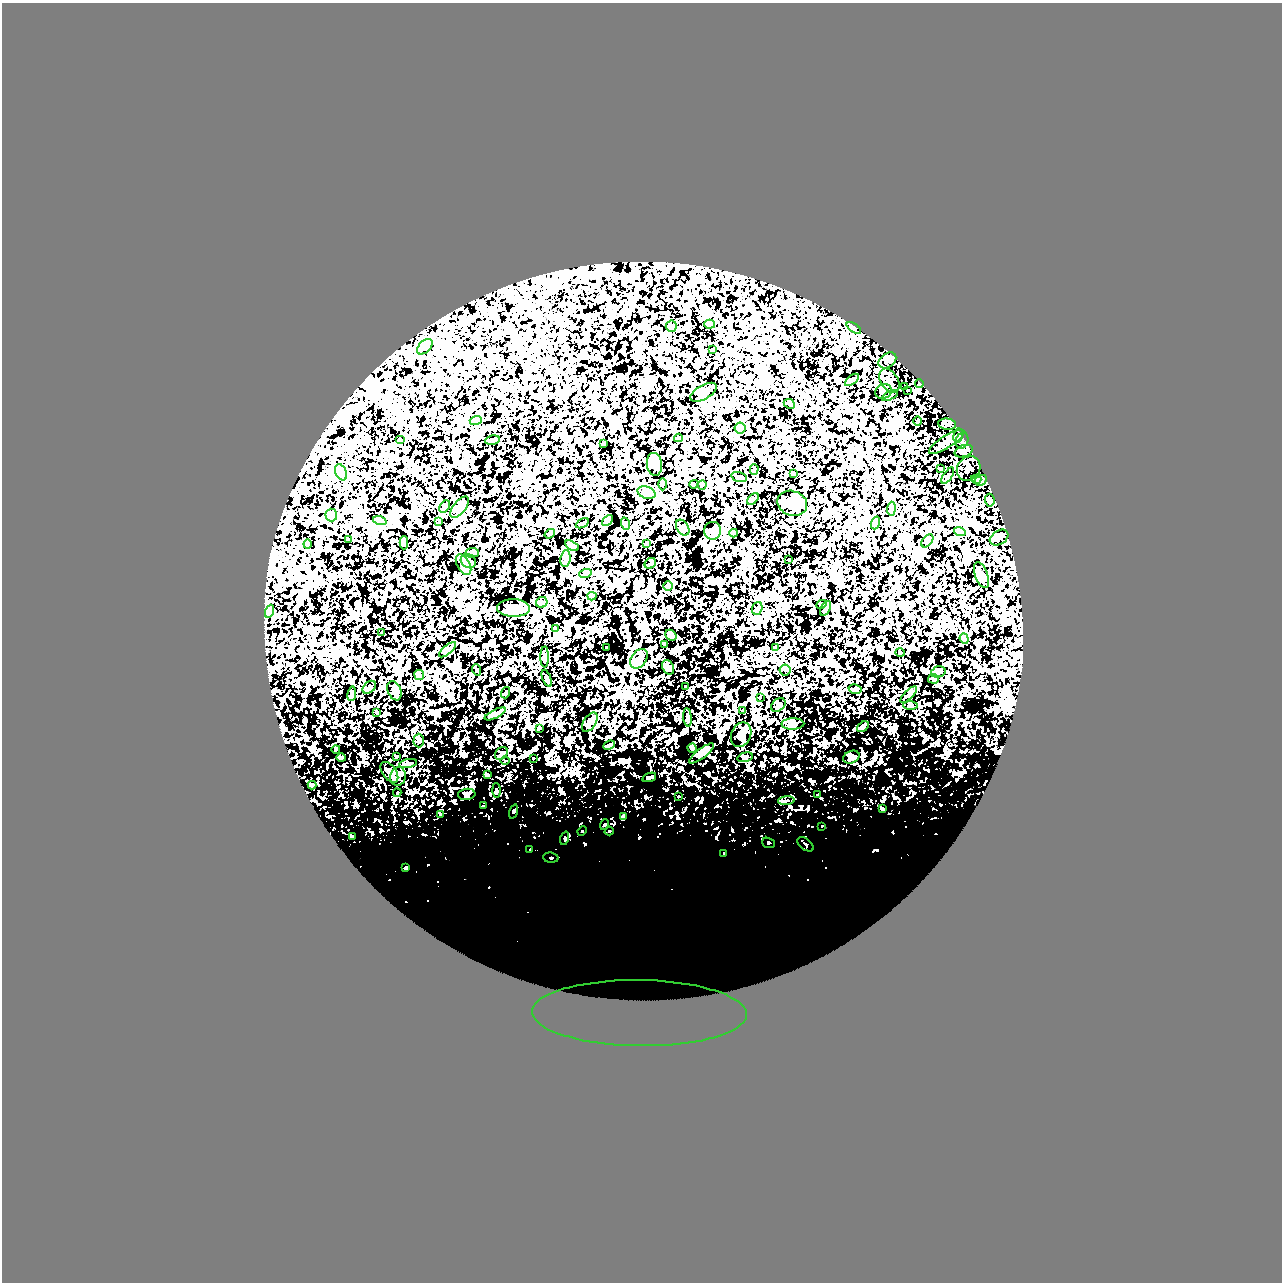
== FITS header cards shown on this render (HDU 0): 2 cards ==
NAXIS1  =                 1280
NAXIS2  =                 1280

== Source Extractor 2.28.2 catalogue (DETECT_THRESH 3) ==
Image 1280 x 1280 px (HDU 0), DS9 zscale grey, 1 PNG px = 1 image px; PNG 1284 x 1284 px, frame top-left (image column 1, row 1280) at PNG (2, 3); each listed source drawn as its Kron ellipse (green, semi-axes under 4 px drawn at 4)
Background 0.971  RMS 0.051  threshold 0.152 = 3 sigma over >= 5 px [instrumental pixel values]
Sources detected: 161; all 161 listed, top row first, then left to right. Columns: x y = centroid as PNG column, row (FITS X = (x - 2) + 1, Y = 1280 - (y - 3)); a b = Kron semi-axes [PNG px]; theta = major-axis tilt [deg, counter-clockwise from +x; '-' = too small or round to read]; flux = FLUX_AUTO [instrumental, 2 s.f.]
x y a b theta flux
710 324 5 4 - 5.3
671 326 5 5 - 5.5
854 328 8 4 -35 6
425 347 9 5 45 9.8
712 349 3 2 - 4
887 360 10 7 36 13
852 380 8 4 37 7.5
889 381 13 8 -56 19
919 384 4 3 - 3.9
905 387 3 2 - 1.8
907 390 3 2 - 2.3
883 391 8 7 - 9.1
704 392 14 7 30 15
890 395 9 4 28 6.6
789 404 6 4 -24 4.7
476 420 6 4 17 5.4
917 421 5 3 - 3.1
947 424 9 5 -7 9.1
740 428 5 5 - 6.6
958 436 7 4 80 6.1
678 438 4 4 - 3.3
400 440 5 3 - 2.6
493 440 7 4 9 7.3
962 441 8 6 73 11
947 442 20 6 32 26
604 444 3 3 - 3.8
964 451 9 5 20 10
654 464 11 7 -83 15
940 468 4 2 - 2.4
969 468 13 11 52 14
754 469 5 4 - 5.1
341 472 8 5 -66 9.7
793 474 3 2 - 3.1
948 476 9 4 56 7.4
739 477 8 4 -16 6
976 479 5 3 - 5.1
981 480 6 5 - 9.7
662 484 6 4 89 4.7
694 484 4 2 - 4.4
702 485 4 4 - 5
646 493 9 6 -18 12
753 499 7 4 46 4.7
990 500 6 5 - 9.2
792 503 15 12 -20 27
445 507 7 4 53 6
460 507 12 6 51 19
891 509 7 4 85 5.4
331 515 6 6 - 8.5
607 520 6 4 43 4.9
380 521 7 4 -18 5.8
439 522 3 2 - 4.3
582 523 7 2 31 3.8
875 523 6 4 71 5
626 524 6 4 -71 4.3
683 528 9 5 -56 6.8
712 531 9 8 - 15
960 532 6 4 -18 5.4
734 533 4 3 - 3.8
550 534 5 4 - 10
999 538 10 7 33 13
348 540 4 3 - 3.5
927 541 7 4 49 5.7
404 543 7 4 88 10
646 543 3 3 - 5.5
308 544 4 4 - 3.2
572 546 7 3 -29 7.2
472 553 7 5 6 6.8
565 558 8 5 81 8.7
789 559 3 2 - 3.4
468 561 8 6 -35 6.1
650 563 6 5 - 5
464 565 11 6 -62 13
585 574 6 4 18 4.2
981 575 14 6 -69 17
668 586 5 5 - 3.8
592 596 4 4 - 4.9
542 602 6 5 - 6.8
821 604 5 4 - 4.1
513 608 16 9 -2 27
757 608 6 5 - 6
826 608 8 4 63 6.4
270 611 7 4 71 5.6
555 629 3 3 - 3.6
381 633 3 2 - 4
671 635 6 5 - 5
964 639 5 4 - 5
665 645 3 3 - 6.7
606 647 2 2 - 2.7
775 648 3 3 - 12
447 650 10 4 40 8.4
900 653 5 3 - 2.5
545 657 10 4 90 6.7
639 659 11 7 54 14
668 667 8 5 -61 9.2
477 670 6 3 -71 3.5
785 670 5 5 - 6.5
938 672 7 5 17 7.5
419 675 5 5 - 4.2
547 678 9 3 -69 3.9
933 679 5 4 - 5.2
685 686 3 3 - 2.9
369 687 8 5 41 6.3
855 689 6 5 - 5.2
394 691 10 6 -68 11
506 693 6 3 73 5.6
352 694 7 3 82 4.6
909 695 11 3 45 6
760 697 2 2 - 2.1
778 705 8 5 39 10
911 706 7 3 -1 4.3
743 710 3 2 - 2.7
377 713 2 2 - 2.6
495 714 11 4 27 8.4
687 717 9 3 -84 5.6
590 722 11 6 57 11
793 724 11 5 1 12
863 727 7 4 37 5.1
540 728 3 3 - 5
741 735 13 9 66 21
419 741 7 5 89 6.5
609 745 6 3 25 7.6
692 748 4 4 - 3
336 749 4 2 - 2.5
501 753 7 5 44 6.6
701 753 15 5 36 13
397 756 3 2 - 3.9
745 757 8 4 14 5.3
851 757 8 6 22 10
341 758 5 3 - 6
533 758 2 2 - 2.8
505 761 4 3 - 3.1
408 763 9 3 11 4.8
389 772 12 7 -53 19
487 775 4 4 - 4.9
398 776 9 7 77 17
649 777 7 3 19 4.6
312 785 4 3 - 5
496 790 7 3 -89 4.6
397 793 4 3 - 4.7
467 794 9 5 6 8.2
818 795 3 3 - 4.6
678 796 3 3 - 6.6
786 801 8 3 5 7
484 806 4 3 - 4.3
882 809 4 3 - 3.3
514 811 7 3 71 4.1
441 814 4 3 - 7
623 816 4 3 - 4.8
604 825 5 3 - 3.7
822 826 3 3 - 2.9
582 831 5 4 - 3.6
609 831 4 3 - 6.7
352 836 3 2 - 3
565 838 7 4 72 5.8
768 843 6 5 - 5.6
806 844 9 5 -37 7.7
530 850 4 4 - 3.2
723 853 3 3 - 4
551 858 8 5 -6 7.2
405 867 3 2 - 3.1
639 1013 107 33 -1 540